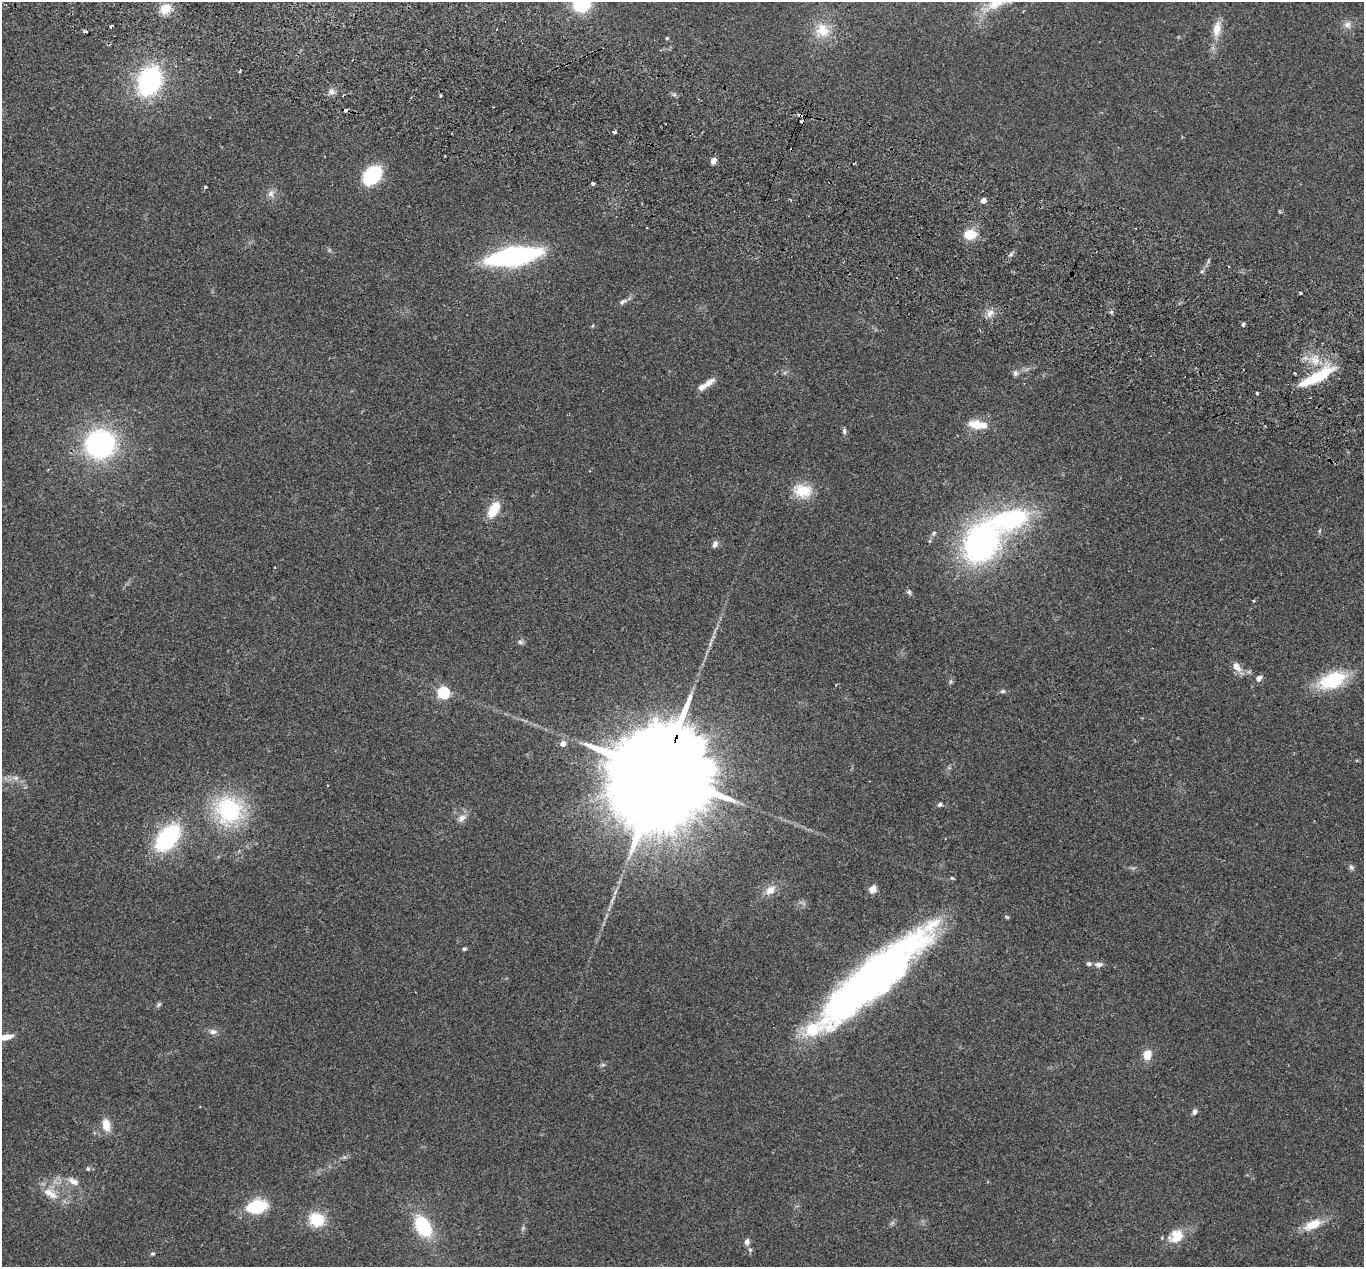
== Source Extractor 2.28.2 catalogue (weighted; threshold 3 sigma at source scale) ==
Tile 11 of 4 x 4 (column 3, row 3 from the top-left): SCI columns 2749-4110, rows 1457-2721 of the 5499 x 5574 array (HDU 1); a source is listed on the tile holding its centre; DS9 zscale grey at full resolution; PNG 1366 x 1269 px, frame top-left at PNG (2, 2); no overlay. Shown black and unused: <1% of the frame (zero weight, under 2 of 3 exposures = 3% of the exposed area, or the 3 px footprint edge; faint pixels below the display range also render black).
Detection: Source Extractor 2.28.2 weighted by HDU 2 'WHT'; one run over the whole footprint, this tile lists its part. Background 0.0941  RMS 0.0088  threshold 0.0396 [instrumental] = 3 sigma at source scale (4.5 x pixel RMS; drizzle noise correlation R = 1.50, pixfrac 1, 0.05/0.05 arcsec/px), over >= 5 px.
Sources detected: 93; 7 cosmic-ray / hot-pixel residue — not listed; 5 inside a brighter listed object's ellipse — not listed separately; the other 81 listed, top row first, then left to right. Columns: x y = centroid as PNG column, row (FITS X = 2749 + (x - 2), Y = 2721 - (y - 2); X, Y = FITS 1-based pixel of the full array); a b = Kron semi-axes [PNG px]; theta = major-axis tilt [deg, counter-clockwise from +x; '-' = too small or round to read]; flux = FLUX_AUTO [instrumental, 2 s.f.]
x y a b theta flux
996 3 30 14 32 23
581 4 13 11 11 51
166 9 14 11 41 11
1347 25 9 8 - 4.2
1217 29 19 9 81 12
822 30 19 18 - 18
667 38 4 3 - 1
240 71 3 2 - 1.8
149 81 23 17 64 130
331 91 9 7 -45 3.4
346 110 4 3 - 7.5
800 115 4 3 - 4.4
614 132 3 3 - 20
713 161 4 4 - 12
372 175 16 11 48 64
593 183 3 3 - 5.3
205 187 3 3 - 1.1
271 193 11 8 -80 4.3
983 200 4 4 - 7
647 227 2 2 - 0.79
970 234 14 11 -2 15
1011 254 6 4 71 1.5
513 256 35 11 9 230
1301 293 3 3 - 3.1
623 301 10 6 28 2.6
990 313 12 7 51 5
1243 324 5 3 - 1.2
592 326 5 4 - 0.9
1315 360 12 10 -22 10
1015 373 9 6 90 2.2
1317 377 45 10 27 35
709 382 19 7 38 6.4
1257 393 4 3 - 1.1
976 424 13 10 -7 16
844 431 8 5 -83 1.9
100 444 25 24 - 140
803 491 22 16 -7 21
493 510 17 10 59 18
1011 519 55 28 15 100
1319 531 6 3 71 0.97
934 533 7 5 62 1.8
981 542 37 28 61 230
715 544 10 6 75 2.9
909 592 7 6 - 2
1254 601 3 3 - 1.5
520 642 7 5 -21 1.9
1236 666 13 8 -50 7.3
1259 678 9 6 44 3.3
1332 680 25 15 23 52
1003 691 7 5 15 1.7
443 693 5 5 - 110
563 743 5 4 - 7.2
661 771 44 21 66 36000
16 778 7 6 - 2.3
940 804 6 5 - 2.1
229 810 28 25 -72 88
461 818 12 8 35 4.8
168 838 24 13 50 110
1351 867 8 6 -45 2
770 890 16 10 39 8.1
872 890 5 5 - 13
464 949 6 4 14 1.3
1098 964 10 6 3 3.2
873 978 132 30 41 480
159 1004 8 4 58 1.6
213 1032 10 7 -6 3.7
5 1037 16 6 12 9.2
1147 1055 13 10 84 8.7
1194 1112 7 5 74 2.5
106 1125 14 9 -81 11
88 1169 6 5 - 1.4
73 1181 17 8 -32 6.6
53 1195 13 9 -29 7.6
256 1207 14 9 12 59
317 1219 18 15 -22 23
1313 1225 21 9 25 16
423 1226 23 15 -59 44
1176 1236 21 16 34 17
747 1242 7 6 - 3.7
750 1250 5 5 - 1.3
153 1254 5 5 - 1.3
Overlapping masked pixels (flux is a lower limit): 4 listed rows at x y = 346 110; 800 115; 713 161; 661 771
Isophote crosses this tile's border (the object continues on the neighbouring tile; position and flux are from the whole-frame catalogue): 3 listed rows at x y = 996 3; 581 4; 5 1037